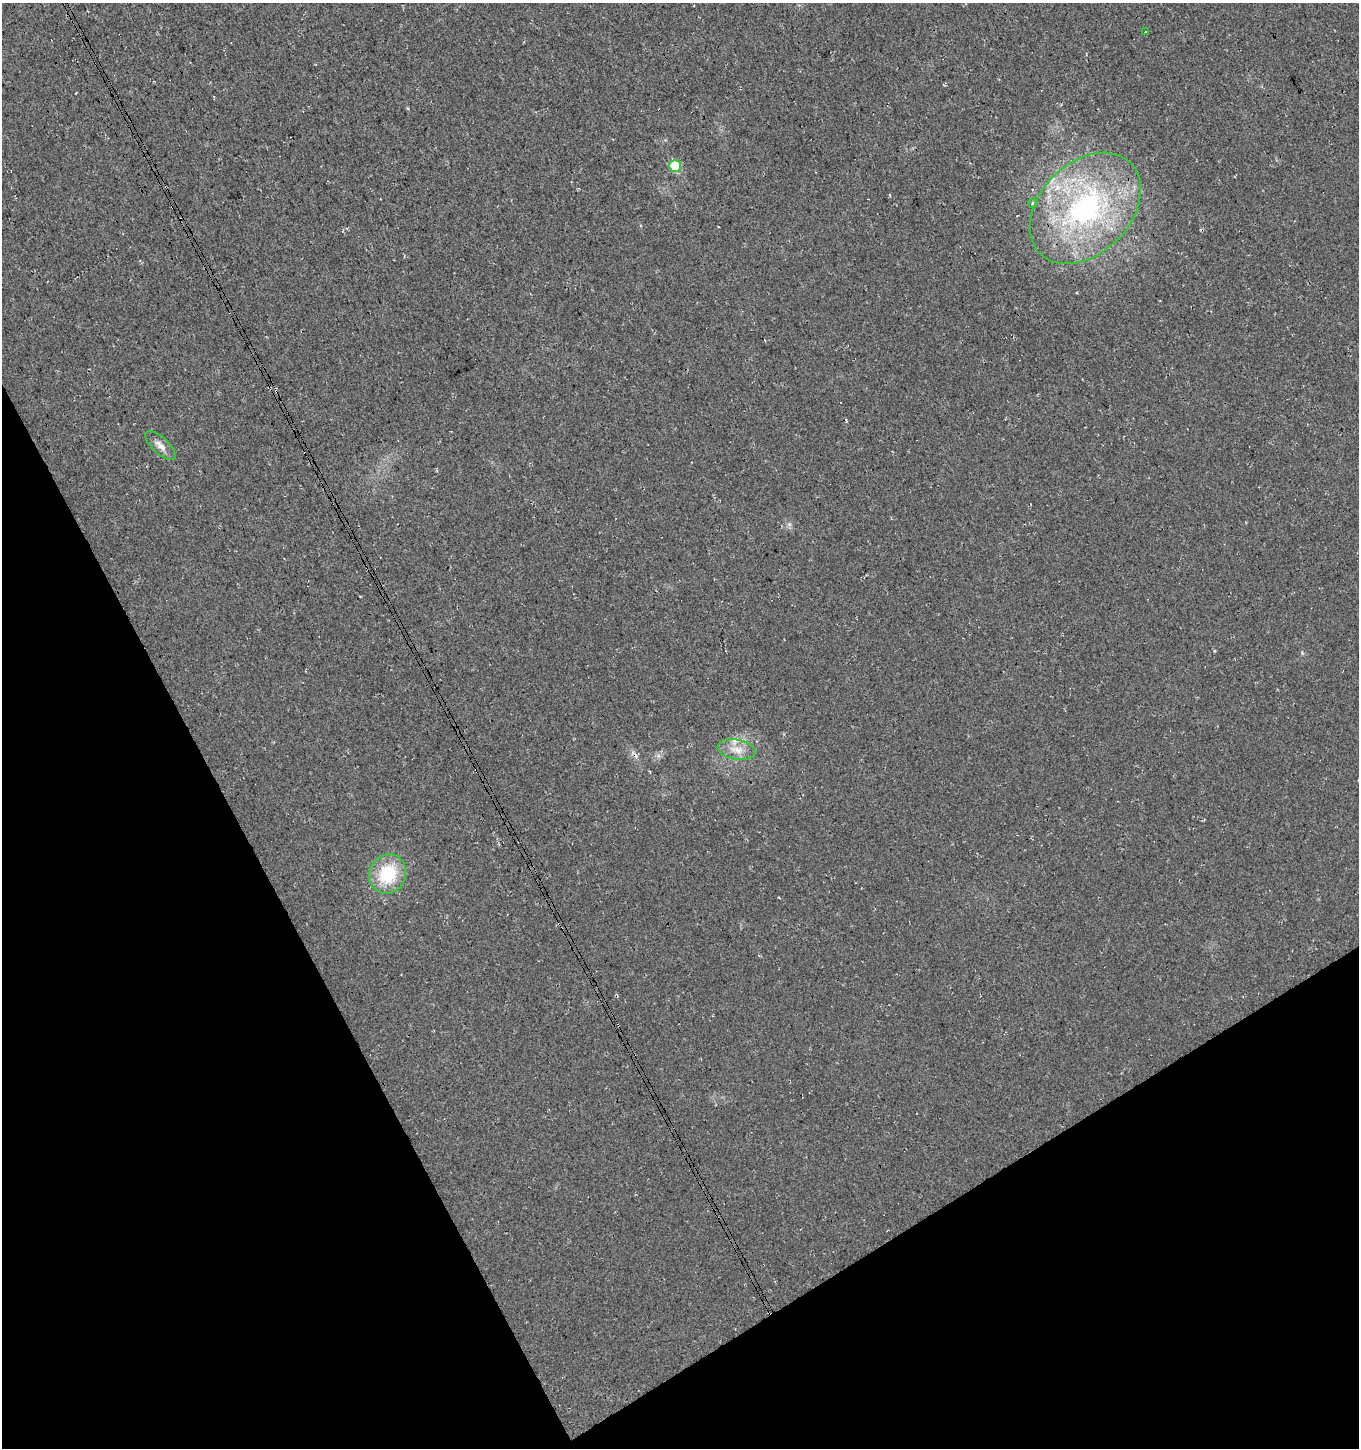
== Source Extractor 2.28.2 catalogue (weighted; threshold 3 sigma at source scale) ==
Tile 14 of 4 x 4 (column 2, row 4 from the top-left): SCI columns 1556-2912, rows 51-1496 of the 5765 x 5889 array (HDU 1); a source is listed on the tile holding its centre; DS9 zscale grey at full resolution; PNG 1361 x 1450 px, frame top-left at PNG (2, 3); each listed source drawn as its Kron ellipse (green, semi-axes under 4 px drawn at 4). Shown black and unused: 26% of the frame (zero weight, under 3 of 4 exposures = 5% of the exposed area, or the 3 px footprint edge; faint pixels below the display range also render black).
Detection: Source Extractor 2.28.2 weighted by HDU 2 'WHT'; one run over the whole footprint, this tile lists its part. Background 0.0151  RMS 0.0074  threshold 0.0334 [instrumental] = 3 sigma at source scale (4.5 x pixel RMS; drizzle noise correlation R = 1.50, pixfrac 1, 0.0396/0.0396 arcsec/px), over >= 5 px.
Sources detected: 9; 1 cosmic-ray / hot-pixel residue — neither listed nor drawn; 1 inside a brighter listed object's ellipse — not listed separately; the other 7 listed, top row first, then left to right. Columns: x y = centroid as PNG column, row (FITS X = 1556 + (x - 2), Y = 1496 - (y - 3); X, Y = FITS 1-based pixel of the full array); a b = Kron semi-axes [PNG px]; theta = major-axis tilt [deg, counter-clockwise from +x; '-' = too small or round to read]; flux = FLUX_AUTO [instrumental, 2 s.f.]
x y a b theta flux
1146 32 4 2 - 0.77
675 166 6 5 - 40
1033 203 4 3 - 0.75
1085 208 64 45 45 160
160 446 19 8 -42 6.1
737 750 19 10 -10 9.3
388 874 20 18 64 36